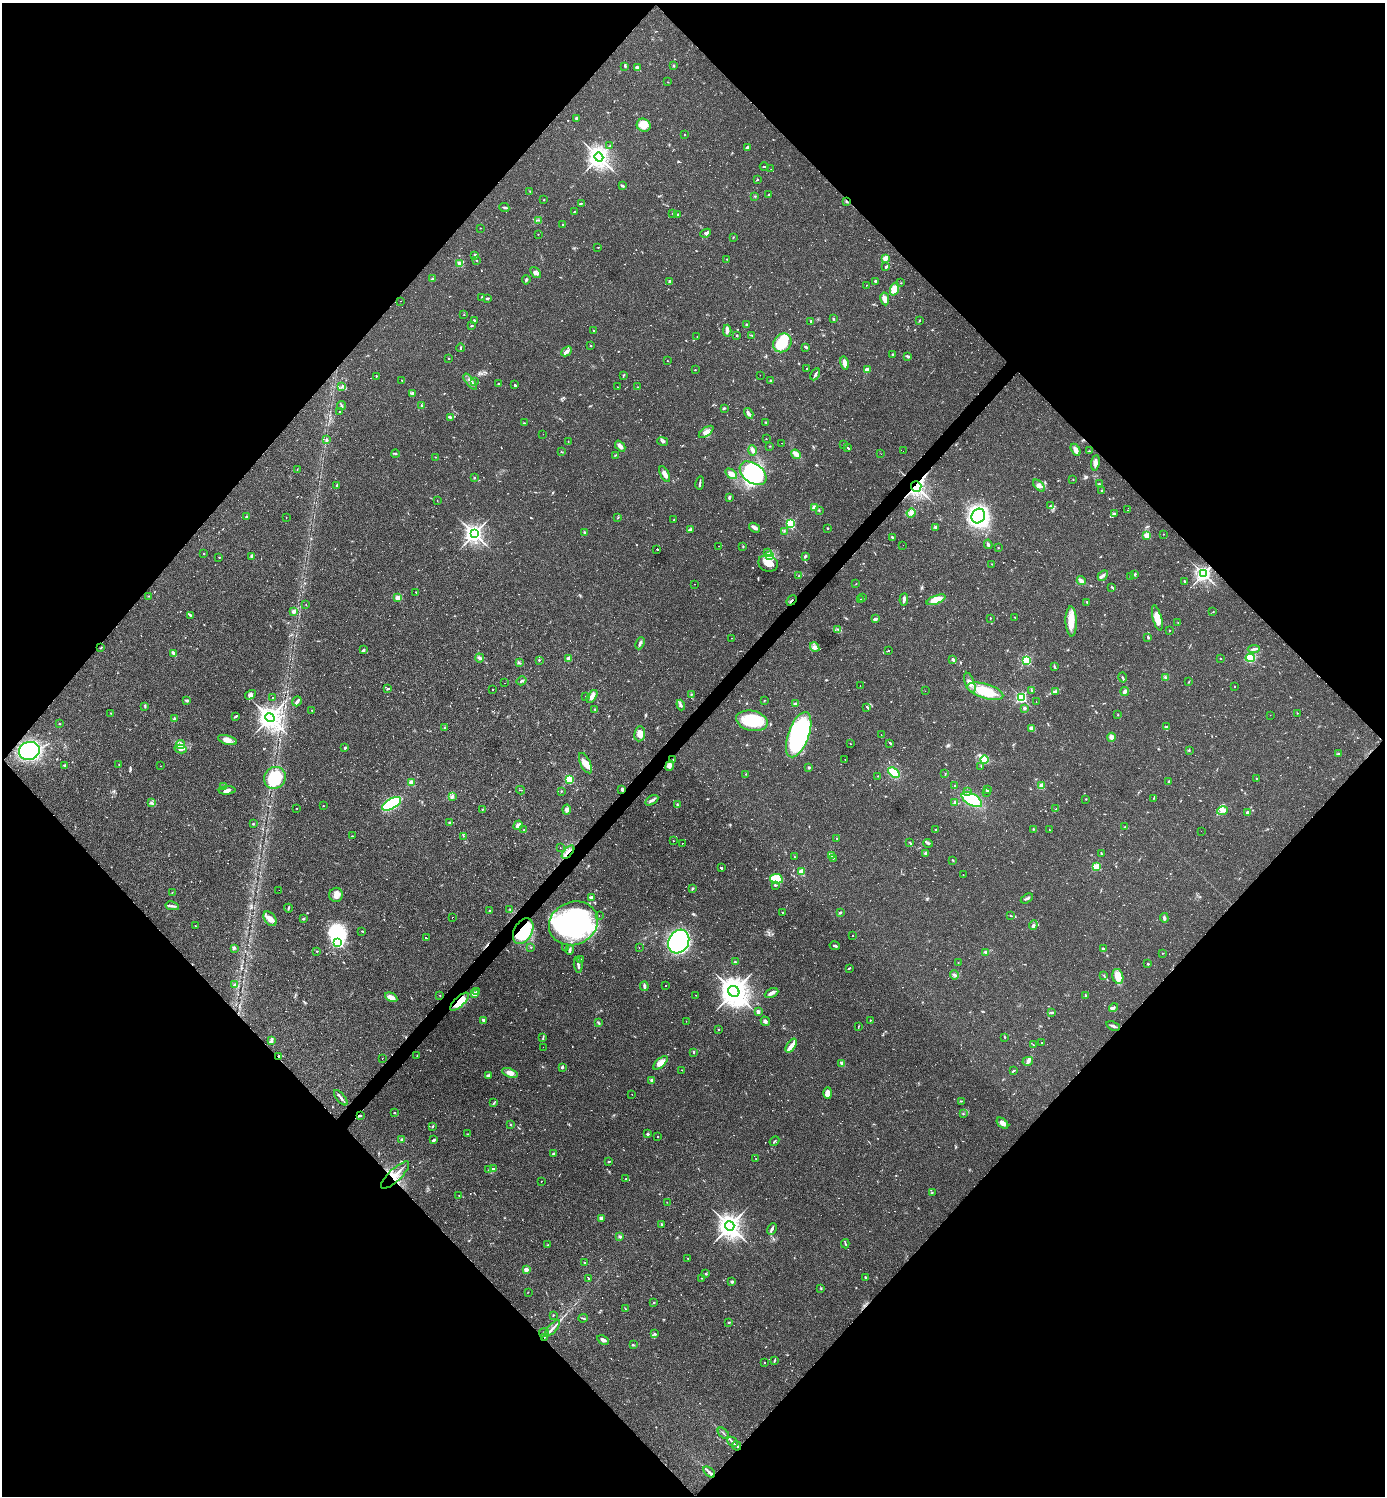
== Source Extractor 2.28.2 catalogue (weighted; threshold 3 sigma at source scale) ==
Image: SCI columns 294-5823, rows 1-5974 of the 5975 x 5974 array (HDU 1 of 3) = the unmasked area's bounding box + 8 px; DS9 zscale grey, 4 x 4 block average (1 PNG px = mean of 4 x 4 image px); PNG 1387 x 1498 px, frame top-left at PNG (2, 3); each listed source drawn as its Kron ellipse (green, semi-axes under 4 px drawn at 4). Shown black and unused: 51% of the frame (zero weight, under 2 of 3 exposures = <1% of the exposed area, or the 3 px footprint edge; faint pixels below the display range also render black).
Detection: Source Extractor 2.28.2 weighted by HDU 2 'WHT'. Background 0.0384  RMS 0.0049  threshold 0.0222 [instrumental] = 3 sigma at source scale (4.5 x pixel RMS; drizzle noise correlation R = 1.50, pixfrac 1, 0.05/0.05 arcsec/px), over >= 5 px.
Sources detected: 973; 8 too faint to see at this stretch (4 x 4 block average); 7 inside a brighter object's white glare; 150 cosmic-ray / hot-pixel residue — neither listed nor drawn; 20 coinciding with a brighter row at this scale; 32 inside a brighter listed object's ellipse — not listed separately; of the other 756, all 500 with FLUX_AUTO >= 1.12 (the completeness limit of this list) listed and drawn (256 fainter detections not listed), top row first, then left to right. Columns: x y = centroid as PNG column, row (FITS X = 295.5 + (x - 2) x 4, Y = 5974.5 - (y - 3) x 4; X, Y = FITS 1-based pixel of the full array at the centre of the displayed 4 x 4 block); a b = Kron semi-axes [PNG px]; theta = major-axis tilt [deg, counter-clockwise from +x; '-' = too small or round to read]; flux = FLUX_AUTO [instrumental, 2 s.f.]
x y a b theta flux
625 66 2 2 - 3.2
673 66 3 2 - 2.7
638 68 4 3 - 6.6
668 82 2 2 - 1.6
577 118 2 2 - 23
644 125 7 6 - 33
684 135 2 2 - 1.4
610 146 2 2 - 1.3
747 147 3 3 - 5.1
599 157 4 4 - 1800
764 166 4 2 - 3.1
771 169 2 2 - 2.4
757 180 2 2 - 2.9
622 186 4 2 - 4.3
530 191 2 2 - 1.6
769 194 2 2 - 2.1
755 196 2 2 - 1.8
544 200 2 2 - 2
846 202 3 2 - 2.4
581 203 4 2 - 2.9
504 207 5 2 - 4.1
574 212 3 2 - 2.1
673 213 2 2 - 1.6
677 214 2 2 - 2
539 220 2 2 - 1.2
563 224 2 2 - 2.1
480 228 2 2 - 1.2
706 233 5 3 - 6.4
538 234 2 2 - 1.2
733 237 3 2 - 1.3
598 247 3 2 - 1.3
475 255 3 2 - 5.7
885 258 2 2 - 93
727 259 2 2 - 3.9
477 260 2 2 - 2.2
460 264 4 2 - 14
886 267 3 2 - 3.9
535 272 6 3 -51 7.6
432 279 2 2 - 2.7
526 280 4 3 - 4.2
670 281 2 2 - 24
875 281 2 2 - 3.8
901 283 2 2 - 1.4
866 285 2 2 - 4.4
894 289 7 4 71 35
481 297 2 2 - 1.3
487 298 3 2 - 4
885 299 6 3 -80 17
400 301 2 2 - 4.5
464 315 2 2 - 2.6
833 319 3 2 - 3
474 320 3 2 - 2.3
919 320 3 2 - 1.8
811 321 3 2 - 2.5
747 325 3 2 - 5.5
472 326 3 2 - 2.3
593 331 2 2 - 7
727 331 6 3 87 14
737 335 2 2 - 3.2
751 335 3 2 - 1.7
697 337 2 2 - 1.4
782 343 10 8 49 94
591 346 2 2 - 2
806 347 3 2 - 6.3
460 348 4 2 - 2.5
567 351 6 3 42 8.7
893 355 2 2 - 14
908 356 4 2 - 5.5
449 358 2 2 - 2
667 361 2 2 - 1.3
845 363 7 3 -79 19
806 369 2 2 - 1.3
695 370 2 2 - 1.8
867 370 3 3 - 15
815 374 6 2 61 5.8
624 375 3 2 - 2.6
760 375 2 2 - 1.6
376 376 2 2 - 2.1
402 380 2 2 - 5.2
770 381 2 2 - 10
470 382 10 2 -53 11
474 382 3 2 - 3.8
498 384 2 2 - 2.3
514 385 3 2 - 3.1
342 386 2 2 - 1.3
618 387 2 2 - 1.2
638 387 2 2 - 1.5
412 394 4 2 - 4.1
422 405 2 2 - 2
342 406 4 2 - 3.8
724 408 3 2 - 3.4
339 412 2 2 - 5
749 413 6 3 -58 10
450 417 3 2 - 3.2
766 422 3 2 - 2.7
524 423 3 2 - 1.2
706 432 8 3 36 12
543 434 2 2 - 2.2
766 439 2 2 - 1.1
326 440 3 3 - 3.4
568 441 2 2 - 1.3
663 441 5 2 - 4.9
782 443 2 2 - 1.2
844 444 2 2 - 2.1
620 446 6 2 -48 15
770 446 2 2 - 1.4
848 448 3 2 - 95
752 450 5 3 - 9.2
1076 450 6 3 -61 21
903 451 2 2 - 4.3
1089 451 3 2 - 3
561 452 2 2 - 1.3
395 454 4 2 - 2.9
796 454 5 2 - 30
881 454 2 2 - 1.5
615 455 3 2 - 1.8
436 457 2 2 - 1.9
1095 463 8 3 82 13
297 469 2 2 - 1.1
753 473 15 9 -37 160
665 474 8 3 -62 13
731 474 6 4 -35 17
474 478 2 2 - 1.8
1073 479 2 2 - 1.1
700 483 7 2 81 4.1
1099 484 3 2 - 3.1
337 485 3 2 - 3.2
916 486 5 5 - 750
1039 486 7 4 -43 11
1102 491 3 2 - 2.2
729 497 4 2 - 4.1
437 501 2 2 - 2
1050 505 2 2 - 1.1
815 508 2 2 - 110
819 510 2 2 - 1.9
1128 510 2 2 - 3.7
911 513 4 4 - 8.7
1114 514 3 2 - 4.6
978 516 7 6 - 770
246 517 2 2 - 2.7
286 517 2 2 - 1.4
618 517 2 2 - 1.3
674 520 2 2 - 1.3
790 524 2 2 - 350
936 527 4 3 - 5.6
754 528 6 3 -39 8.3
828 528 3 2 - 2
691 529 2 2 - 5.3
784 531 2 2 - 1.4
584 532 2 2 - 11
474 534 3 3 - 1300
1163 534 2 2 - 1.7
1147 535 2 2 - 110
892 537 3 2 - 3.5
988 544 5 2 - 7
903 545 2 2 - 1.5
718 546 2 2 - 20
743 547 2 2 - 1.9
998 548 2 2 - 1.3
657 549 2 2 - 43
768 552 2 2 - 1.3
204 554 2 2 - 5.7
769 555 3 2 - 5.3
251 556 3 2 - 5.4
805 556 3 2 - 3.5
219 557 2 2 - 1.6
768 563 10 8 -19 36
992 564 2 2 - 1.3
1135 574 4 2 - 4.4
1203 574 3 3 - 970
1103 575 6 3 43 7.7
798 576 2 2 - 1.5
1130 576 2 2 - 1.9
1081 581 5 2 - 17
1185 581 2 2 - 9.2
695 584 2 2 - 1.8
856 584 2 2 - 1.2
1112 587 4 2 - 3.2
416 592 2 2 - 1.4
149 596 3 2 - 1.9
398 598 2 2 - 110
863 598 2 2 - 3.6
861 599 3 2 - 3.4
904 599 6 2 85 8.5
792 600 6 2 49 3
936 600 10 4 20 46
1087 602 2 2 - 2.7
306 604 2 2 - 1.2
294 611 3 2 - 14
1213 612 3 2 - 1.2
191 615 3 2 - 2.4
1014 617 3 2 - 1.4
990 618 3 2 - 1.3
1157 618 13 4 -75 35
875 619 4 3 - 4.6
1071 621 15 5 -88 52
1178 623 2 2 - 1.2
838 629 2 2 - 2
1170 630 2 2 - 2.7
1148 637 3 2 - 4.2
731 638 2 2 - 1.1
640 643 6 2 67 6.5
815 647 5 4 - 9.5
101 648 2 2 - 1.6
1254 649 6 2 6 7.6
363 650 2 2 - 1.8
889 650 2 2 - 42
173 653 4 2 - 9.5
480 658 4 3 - 6.2
1220 658 2 2 - 1.4
1250 658 4 3 - 44
569 659 2 2 - 67
539 660 2 2 - 2.3
953 660 3 2 - 7.8
1027 660 2 2 - 370
519 663 2 2 - 1.8
1054 667 3 2 - 2.9
1122 677 5 2 - 3.3
1165 677 3 2 - 3.6
521 681 5 2 - 4.5
1188 682 2 2 - 1.4
505 683 2 2 - 7.2
970 683 10 4 -69 17
860 685 2 2 - 1.3
1235 687 2 2 - 1.5
388 689 3 2 - 3.3
492 689 2 2 - 2
925 691 2 2 - 1.7
985 691 18 7 -17 110
1032 691 2 2 - 1.1
1125 691 4 3 - 6.6
1055 692 3 2 - 3.2
250 695 6 4 32 8.6
691 695 4 2 - 2.5
592 696 7 3 55 13
272 697 2 2 - 1.1
585 697 2 2 - 2.1
1021 697 2 2 - 550
186 700 3 2 - 5.9
297 701 5 2 - 13
764 701 2 2 - 1.6
1036 702 2 2 - 1.7
796 703 4 2 - 5
681 705 5 2 - 5.1
145 706 3 2 - 1.7
867 707 3 2 - 140
1025 708 3 2 - 4.3
595 709 2 2 - 2.1
312 710 2 2 - 1.5
110 713 2 2 - 1.2
1297 713 2 2 - 1.4
1118 715 2 2 - 1.4
1270 715 2 2 - 1.8
236 716 4 2 - 4
270 718 5 4 - 1800
175 719 2 2 - 40
752 721 16 10 -13 140
59 724 2 2 - 1.6
1166 727 3 2 - 2.8
444 728 2 2 - 1.9
1032 728 4 2 - 14
640 734 7 5 82 24
799 735 24 10 70 510
881 735 2 2 - 1.8
1111 737 4 3 - 9.2
227 740 10 4 -15 23
890 743 3 2 - 120
180 744 4 2 - 6.1
850 744 2 2 - 1.1
345 748 3 2 - 5
181 749 6 4 -14 9.5
1189 750 3 2 - 1.8
29 751 10 9 - 260
1339 753 2 2 - 3
845 759 2 2 - 2
673 760 2 2 - 1.6
984 760 4 3 - 87
585 763 11 5 -64 25
65 765 4 2 - 4.3
119 765 2 2 - 1.3
161 766 2 2 - 2.1
670 766 5 3 - 16
981 766 2 2 - 1.5
809 767 2 2 - 18
894 772 6 4 -42 53
746 774 2 2 - 1.6
945 774 2 2 - 1.7
878 776 2 2 - 2
275 778 11 10 - 120
1256 778 2 2 - 1.3
569 779 2 2 - 250
1169 782 4 2 - 3.8
411 783 2 2 - 100
954 785 2 2 - 1.5
1042 786 2 2 - 100
223 787 2 2 - 2.5
622 789 3 2 - 4.9
227 790 8 3 4 11
520 790 4 2 - 1.9
987 790 2 2 - 7.2
561 791 2 2 - 2.1
968 791 3 2 - 2.3
987 792 2 2 - 2.6
452 796 4 3 - 4.8
1154 798 3 2 - 1.8
1086 799 2 2 - 3
652 800 7 2 32 7.3
972 800 11 5 -29 120
955 802 3 2 - 3.5
151 803 4 2 - 4.3
391 804 10 5 29 230
677 805 2 2 - 1.4
323 806 2 2 - 1.4
296 808 2 2 - 1.2
482 809 2 2 - 1.3
1056 809 2 2 - 1.6
567 810 5 4 - 8.9
1223 811 6 3 14 9.8
1248 813 3 2 - 4.5
449 823 3 2 - 3.5
253 824 2 2 - 2.4
518 825 5 3 - 13
1124 827 2 2 - 1.8
1033 829 2 2 - 1.6
524 830 2 2 - 2.9
936 830 2 2 - 2
1049 830 2 2 - 1.2
1201 831 2 2 - 1.4
352 836 2 2 - 2.2
464 836 2 2 - 1.3
837 838 2 2 - 1.2
673 841 2 2 - 1.4
909 842 2 2 - 1.2
682 843 2 2 - 4.8
928 843 4 2 - 5.2
560 847 2 2 - 1.3
568 852 8 2 48 8.7
1101 853 2 2 - 1.8
925 854 3 2 - 3.5
831 856 4 3 - 11
794 857 2 2 - 2.3
833 858 2 2 - 2.3
953 860 3 2 - 1.9
1096 867 2 2 - 200
721 868 2 2 - 160
801 872 2 2 - 130
963 875 2 2 - 1.4
776 879 6 4 -10 73
775 885 2 2 - 8.3
692 889 4 2 - 2.1
279 890 2 2 - 1.4
172 893 2 2 - 1.2
336 895 7 7 - 16
592 897 4 2 - 6.3
1027 898 6 2 33 5.4
172 906 7 2 -10 6.6
288 908 4 2 - 3.1
510 910 2 2 - 1.3
490 911 2 2 - 2.4
782 912 2 2 - 1.3
840 913 3 2 - 3.7
599 916 2 2 - 1.4
1011 916 2 2 - 1.5
452 917 2 2 - 8.6
1164 918 5 2 - 5.3
270 919 8 5 -53 19
303 919 3 2 - 2.8
573 923 25 21 24 700
1033 925 5 3 - 6
195 926 2 2 - 1.5
362 931 2 2 - 1.8
523 931 14 9 61 170
853 935 2 2 - 1.7
426 938 2 2 - 67
338 942 2 2 - 400
679 942 12 10 61 560
835 946 5 2 - 4.2
531 947 2 2 - 1.1
565 947 2 2 - 1.3
639 947 2 2 - 1.8
234 948 3 2 - 2.8
1103 948 3 2 - 3.6
570 950 5 2 - 5.2
317 951 3 2 - 1.3
986 952 3 2 - 6.4
1163 953 2 2 - 1.2
580 960 3 2 - 8.2
735 962 3 2 - 2.6
958 963 2 2 - 1.2
1148 964 2 2 - 9.8
578 965 8 2 -84 6.8
849 968 3 2 - 2.4
954 975 4 2 - 4.2
1104 976 2 2 - 1.5
1118 977 8 5 -75 41
235 985 2 2 - 35
665 985 2 2 - 2.6
644 986 5 2 - 8.4
476 991 2 2 - 2
734 991 6 5 - 3900
771 993 7 3 25 11
474 994 3 3 - 18
696 995 2 2 - 1.9
1086 995 3 3 - 4.4
440 996 2 2 - 1.6
391 997 6 3 -27 25
459 1002 12 5 43 65
1113 1008 5 2 - 4.2
758 1011 2 2 - 30
1052 1013 3 2 - 5.5
870 1020 2 2 - 2.2
484 1021 3 2 - 9.3
686 1021 2 2 - 2.6
765 1021 5 3 - 6
598 1023 3 2 - 2.8
1113 1026 7 2 -21 8.9
858 1027 4 2 - 1.5
719 1029 2 2 - 5.4
543 1037 3 2 - 2.7
1005 1037 3 2 - 1.6
272 1041 3 2 - 4.1
1042 1043 2 2 - 1.7
1033 1045 2 2 - 1.2
791 1046 8 4 56 17
543 1047 2 2 - 1.8
694 1052 2 2 - 3.9
279 1056 3 2 - 3.5
417 1056 2 2 - 1.4
382 1058 2 2 - 1.4
1028 1061 5 4 - 9.6
661 1063 9 4 42 25
842 1063 4 3 - 4.3
562 1067 3 2 - 5.8
682 1070 2 2 - 1.4
1014 1071 4 2 - 3.1
510 1073 8 4 -20 20
489 1076 2 2 - 11
652 1081 3 3 - 11
828 1093 6 4 -89 15
632 1094 2 2 - 1.8
341 1098 9 2 -51 7.5
961 1101 3 2 - 1.5
494 1103 3 2 - 2
395 1113 2 2 - 2
963 1114 2 2 - 1.3
360 1116 3 2 - 3.6
1002 1123 7 4 -44 19
510 1125 2 2 - 1.3
433 1126 2 2 - 2.4
467 1134 2 2 - 1.3
648 1134 2 2 - 4.6
657 1137 2 2 - 1.7
402 1139 2 2 - 4.2
434 1140 4 2 - 6.5
774 1141 5 2 - 3.8
553 1154 2 2 - 2.8
756 1159 2 2 - 1.1
608 1162 2 2 - 2.7
493 1168 3 2 - 2.7
488 1170 2 2 - 1.5
395 1175 19 6 44 35
626 1179 2 2 - 2.9
541 1181 2 2 - 2.9
932 1192 3 2 - 2.9
459 1196 2 2 - 1.2
667 1202 2 2 - 1.7
601 1218 3 3 - 6.5
662 1224 3 2 - 2.4
730 1226 5 4 - 2300
772 1229 6 2 64 7.6
620 1237 3 2 - 4.3
845 1244 4 2 - 2.8
548 1245 2 2 - 1.5
688 1258 2 2 - 1.9
584 1263 2 2 - 3
526 1270 2 2 - 58
706 1274 2 2 - 2.2
865 1277 2 2 - 9.3
588 1278 2 2 - 66
702 1278 2 2 - 1.7
732 1282 2 2 - 21
821 1289 3 2 - 2.2
528 1292 2 2 - 1.2
654 1303 3 2 - 1.8
625 1308 2 2 - 1.4
553 1315 3 2 - 1.5
583 1318 4 2 - 2.8
729 1322 2 2 - 8
552 1328 10 2 48 9.5
544 1333 5 2 - 2.6
655 1334 2 2 - 140
544 1337 2 2 - 3.1
603 1340 6 3 -28 7.7
633 1345 3 2 - 2.6
775 1360 2 2 - 2.1
764 1362 2 2 - 1.3
723 1433 7 2 -45 3.7
732 1442 6 2 -43 7.4
737 1446 5 2 - 15
709 1472 7 2 -38 7.9
Overlapping masked pixels (flux is a lower limit): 12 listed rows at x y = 916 486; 792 600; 622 789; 568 852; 573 923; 523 931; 459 1002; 279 1056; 360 1116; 395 1175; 544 1337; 737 1446
Diffuse or blended objects may show on this block-average render without a row.